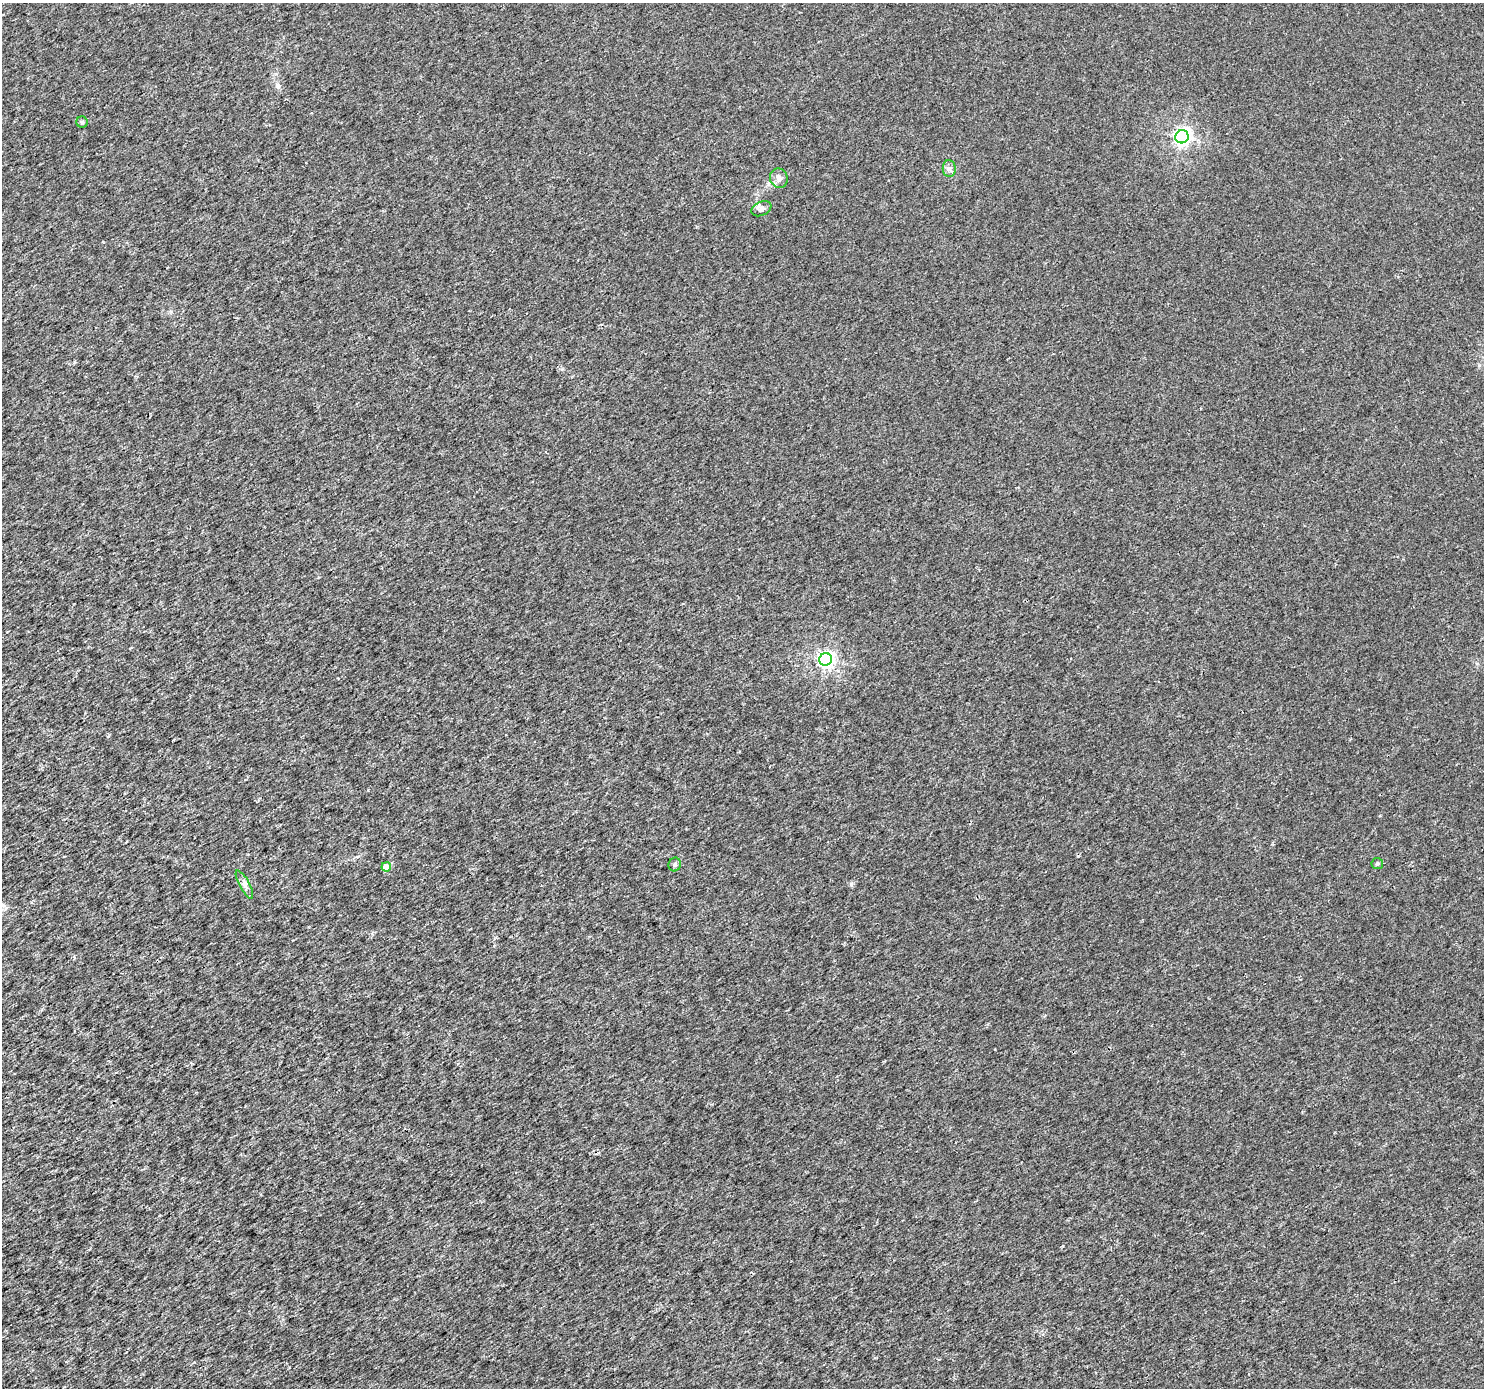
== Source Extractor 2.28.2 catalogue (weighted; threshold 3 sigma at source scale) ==
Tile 7 of 4 x 4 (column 3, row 2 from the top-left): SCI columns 2970-4451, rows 2960-4345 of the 5933 x 5856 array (HDU 1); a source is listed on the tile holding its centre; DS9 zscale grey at full resolution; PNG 1486 x 1390 px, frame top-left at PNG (2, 3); each listed source drawn as its Kron ellipse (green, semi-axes under 4 px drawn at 4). Shown black and unused: <1% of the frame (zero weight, under 3 of 4 exposures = <1% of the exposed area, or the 3 px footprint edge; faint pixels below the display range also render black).
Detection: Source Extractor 2.28.2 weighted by HDU 2 'WHT'; one run over the whole footprint, this tile lists its part. Background 0.00147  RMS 0.0022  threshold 0.01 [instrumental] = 3 sigma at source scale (4.5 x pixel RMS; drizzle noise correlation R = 1.50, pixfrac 1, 0.0396/0.0396 arcsec/px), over >= 5 px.
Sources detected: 10; all 10 listed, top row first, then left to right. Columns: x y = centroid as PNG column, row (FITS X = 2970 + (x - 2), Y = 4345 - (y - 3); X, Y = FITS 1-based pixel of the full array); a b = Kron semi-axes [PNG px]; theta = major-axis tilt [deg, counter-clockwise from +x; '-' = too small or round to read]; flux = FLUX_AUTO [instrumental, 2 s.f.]
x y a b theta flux
82 122 6 5 - 0.44
1182 137 7 6 - 80
949 168 8 6 -88 0.74
779 178 10 8 -71 1.2
761 209 10 7 24 0.76
826 659 6 6 - 73
1377 863 6 5 - 0.46
675 865 7 6 - 0.44
386 867 5 4 - 2.4
244 884 16 5 -62 0.97
Unlisted compact peaks at least as high as the median listed source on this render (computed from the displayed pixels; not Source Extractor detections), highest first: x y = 851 884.